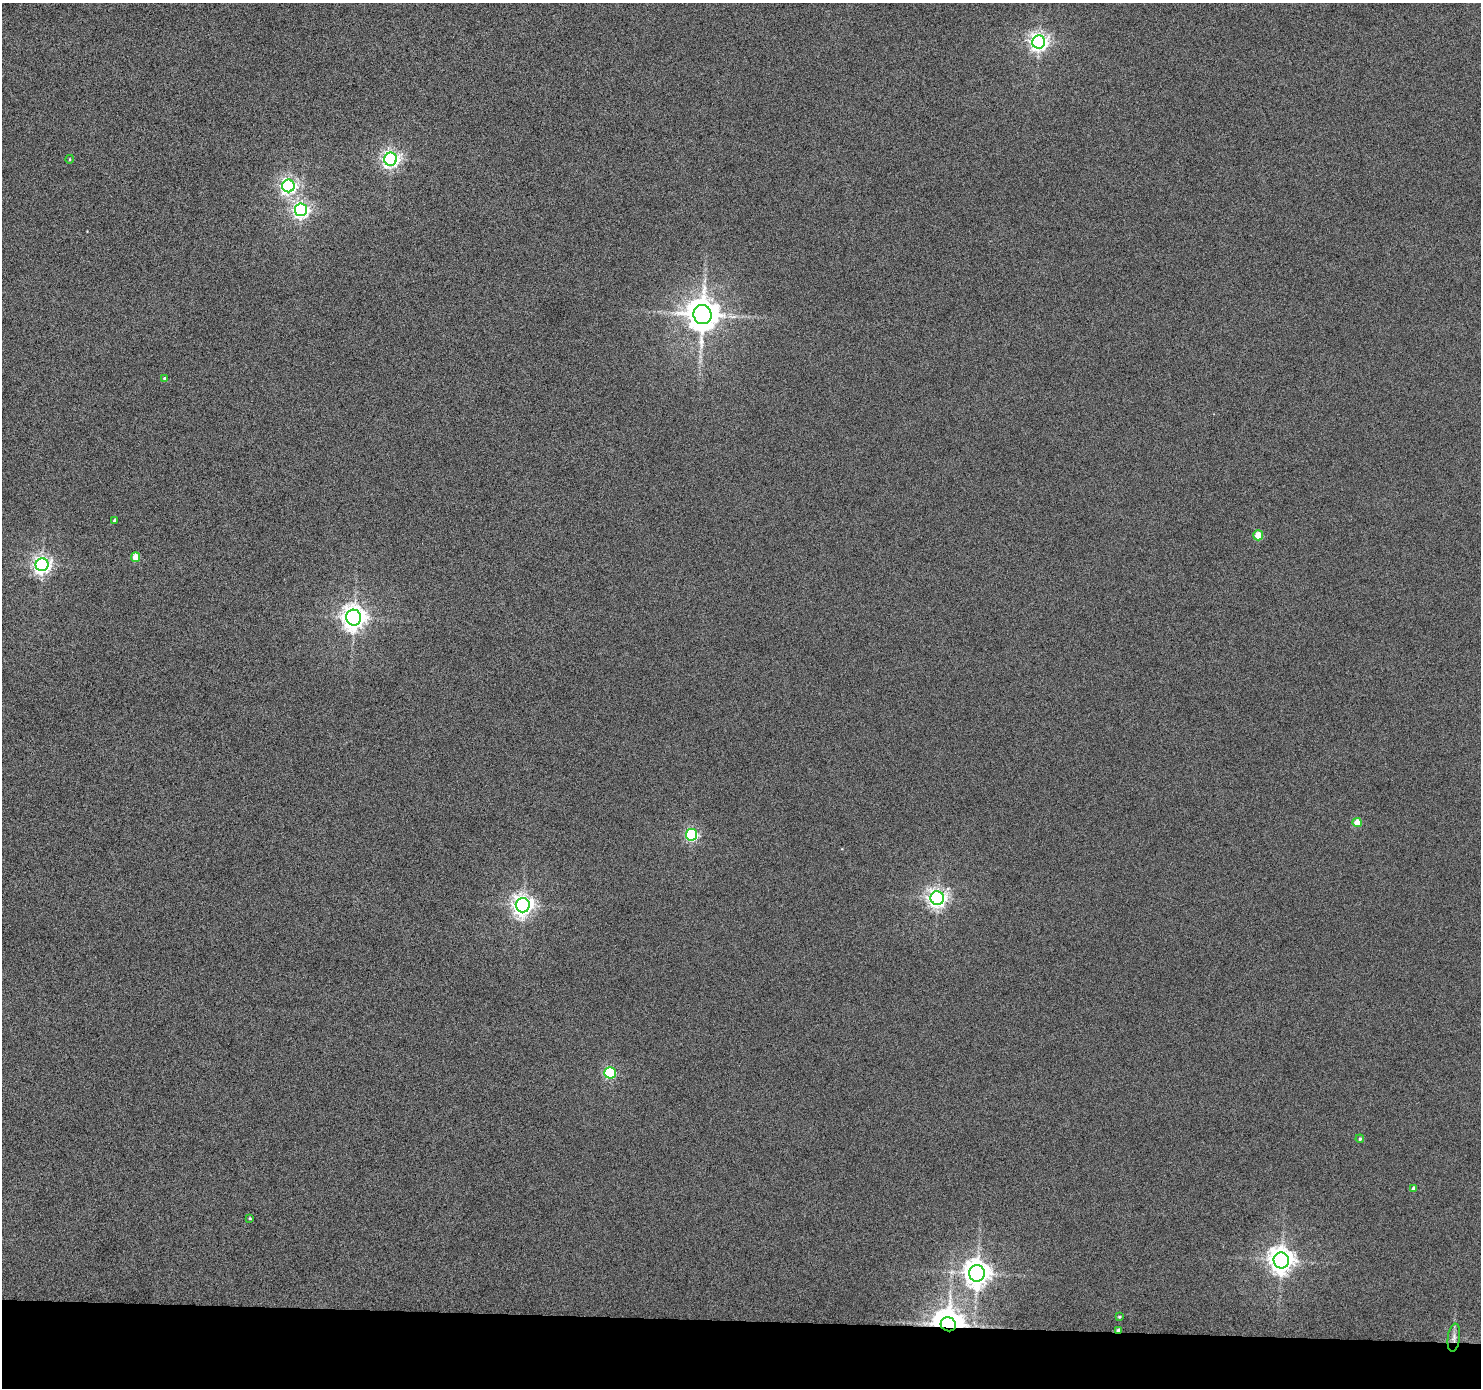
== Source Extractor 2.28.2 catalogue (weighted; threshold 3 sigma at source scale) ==
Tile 8 of 3 x 3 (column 2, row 3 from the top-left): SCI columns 1479-2957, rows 99-1484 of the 4438 x 4453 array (HDU 1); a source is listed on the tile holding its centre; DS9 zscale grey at full resolution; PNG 1483 x 1390 px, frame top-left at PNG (2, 3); each listed source drawn as its Kron ellipse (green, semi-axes under 4 px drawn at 4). Shown black and unused: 5% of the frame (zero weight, under 4 of 8 exposures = <1% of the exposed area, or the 3 px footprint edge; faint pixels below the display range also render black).
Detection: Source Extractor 2.28.2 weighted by HDU 2 'WHT'; one run over the whole footprint, this tile lists its part. Background 0.0187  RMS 0.26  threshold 1.05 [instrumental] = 3 sigma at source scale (4.09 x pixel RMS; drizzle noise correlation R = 1.36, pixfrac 0.8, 0.05/0.05 arcsec/px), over >= 5 px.
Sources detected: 26; all 26 listed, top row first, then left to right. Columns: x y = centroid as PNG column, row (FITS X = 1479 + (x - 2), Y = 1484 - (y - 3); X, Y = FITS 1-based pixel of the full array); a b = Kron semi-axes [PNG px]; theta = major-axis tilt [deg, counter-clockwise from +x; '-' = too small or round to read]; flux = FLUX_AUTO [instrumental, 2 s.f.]
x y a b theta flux
1039 42 6 6 - 12000
70 159 4 3 - 20
391 159 6 6 - 9500
288 186 6 6 - 7600
301 210 6 6 - 8800
702 314 9 9 - 54000
164 378 4 3 - 29
114 520 4 3 - 44
1258 535 5 5 - 500
136 557 5 4 - 480
42 565 6 6 - 10000
354 618 8 7 - 23000
1357 822 4 4 - 410
691 835 6 5 - 3800
937 898 7 6 - 12000
523 905 7 7 - 15000
610 1073 5 5 - 2800
1360 1139 4 3 - 34
1414 1188 4 4 - 100
250 1218 3 3 - 22
1281 1260 8 7 - 25000
977 1273 8 8 - 27000
1119 1317 3 2 - 27
948 1324 8 7 - 41000
1118 1330 4 3 - 53
1454 1338 14 6 83 130
Overlapping masked pixels (flux is a lower limit): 3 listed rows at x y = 948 1324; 1118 1330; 1454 1338